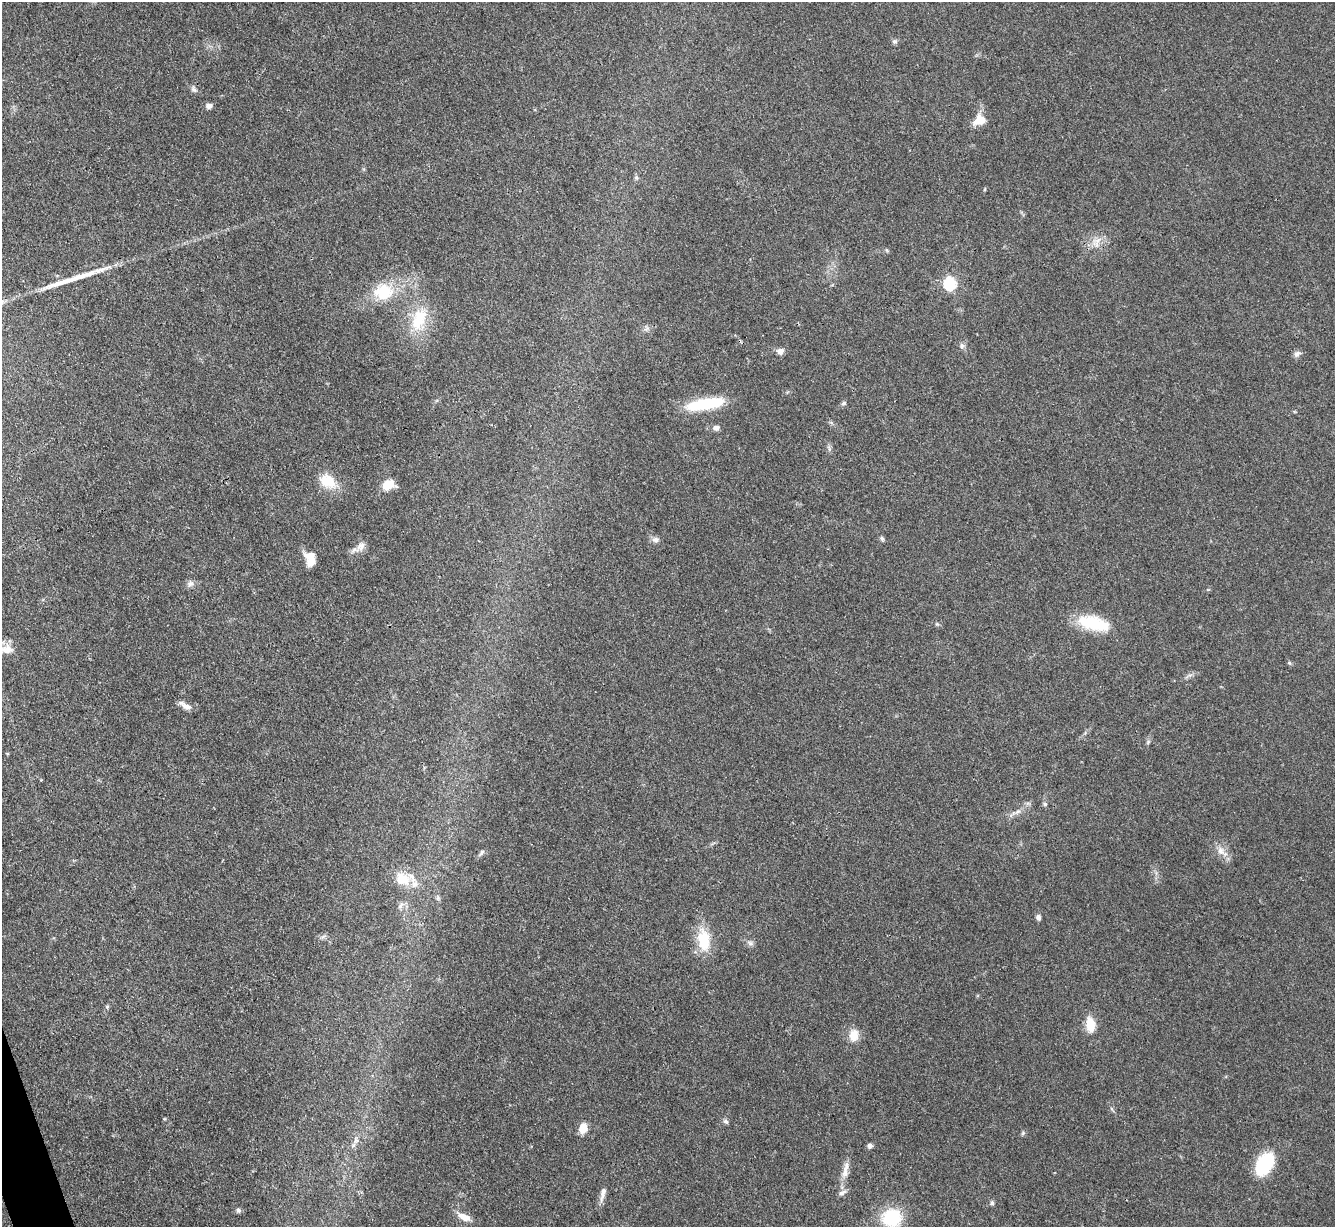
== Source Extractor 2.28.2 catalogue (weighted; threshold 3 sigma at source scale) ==
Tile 7 of 4 x 4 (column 3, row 2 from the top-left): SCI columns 2668-4000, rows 2597-3821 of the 5333 x 5319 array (HDU 1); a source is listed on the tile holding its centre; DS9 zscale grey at full resolution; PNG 1337 x 1229 px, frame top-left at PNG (2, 2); no overlay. Shown black and unused: <1% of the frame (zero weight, under 3 of 4 exposures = <1% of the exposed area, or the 3 px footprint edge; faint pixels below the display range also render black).
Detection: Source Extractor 2.28.2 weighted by HDU 2 'WHT'; one run over the whole footprint, this tile lists its part. Background 0.085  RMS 0.0061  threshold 0.0275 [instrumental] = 3 sigma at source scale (4.5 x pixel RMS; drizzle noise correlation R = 1.50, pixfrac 1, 0.05/0.05 arcsec/px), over >= 5 px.
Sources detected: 59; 1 long thin detection or spike segment (spike, bleed or trail) — not listed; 3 inside a brighter listed object's ellipse — not listed separately; the other 55 listed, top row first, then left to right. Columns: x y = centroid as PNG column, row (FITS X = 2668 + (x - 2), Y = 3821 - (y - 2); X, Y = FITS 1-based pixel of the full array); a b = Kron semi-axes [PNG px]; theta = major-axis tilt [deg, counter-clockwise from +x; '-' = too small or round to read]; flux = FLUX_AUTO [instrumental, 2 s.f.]
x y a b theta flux
895 41 7 6 - 1.4
193 89 9 7 -55 1.8
209 106 7 6 - 2.8
980 120 11 9 20 12
636 178 6 5 - 1.1
985 189 6 3 71 0.61
1096 241 16 9 23 6.1
886 250 6 4 -70 0.7
950 283 6 6 - 76
383 292 25 20 10 23
419 319 33 18 67 23
962 346 8 6 -77 1.8
780 351 7 7 - 3.5
1297 354 10 7 32 2.3
844 403 7 5 18 1.2
706 404 41 11 9 32
716 428 7 6 - 2.7
328 481 24 17 -31 14
388 485 9 7 14 15
882 539 7 4 -61 1.2
655 540 9 7 -4 2.5
361 546 16 9 50 4.7
310 559 16 10 -72 8.9
190 584 9 7 11 2.5
1093 623 33 17 -11 26
937 624 6 4 -42 0.85
6 649 19 12 5 6.8
1289 663 6 5 - 0.96
185 706 17 6 -27 4.1
1148 742 6 5 - 1
7 753 5 3 - 0.52
1045 804 5 5 - 1.1
1017 812 8 5 31 1.9
1221 851 13 9 -68 5.2
482 852 9 5 54 1.6
402 879 20 16 -31 14
401 905 12 6 62 2.3
1038 917 7 5 -73 2.2
704 940 29 15 -81 19
750 943 7 7 - 1.8
107 1007 5 5 - 0.94
1090 1024 17 10 -84 11
854 1035 18 12 82 7.3
1112 1109 6 4 -70 0.94
726 1121 8 6 -38 1.5
583 1128 9 7 76 9.6
355 1140 7 4 -90 1.5
870 1145 6 5 - 2
1264 1164 19 12 58 48
845 1169 30 7 79 6.8
603 1193 20 6 78 4
992 1203 7 5 -76 1.2
238 1210 7 6 - 1.3
464 1217 16 8 -23 5.9
892 1218 16 15 - 38
Isophote crosses this tile's border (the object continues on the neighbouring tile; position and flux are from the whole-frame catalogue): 2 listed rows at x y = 6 649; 892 1218
Unlisted compact peaks at least as high as the median listed source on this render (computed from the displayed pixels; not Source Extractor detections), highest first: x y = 1023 1133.